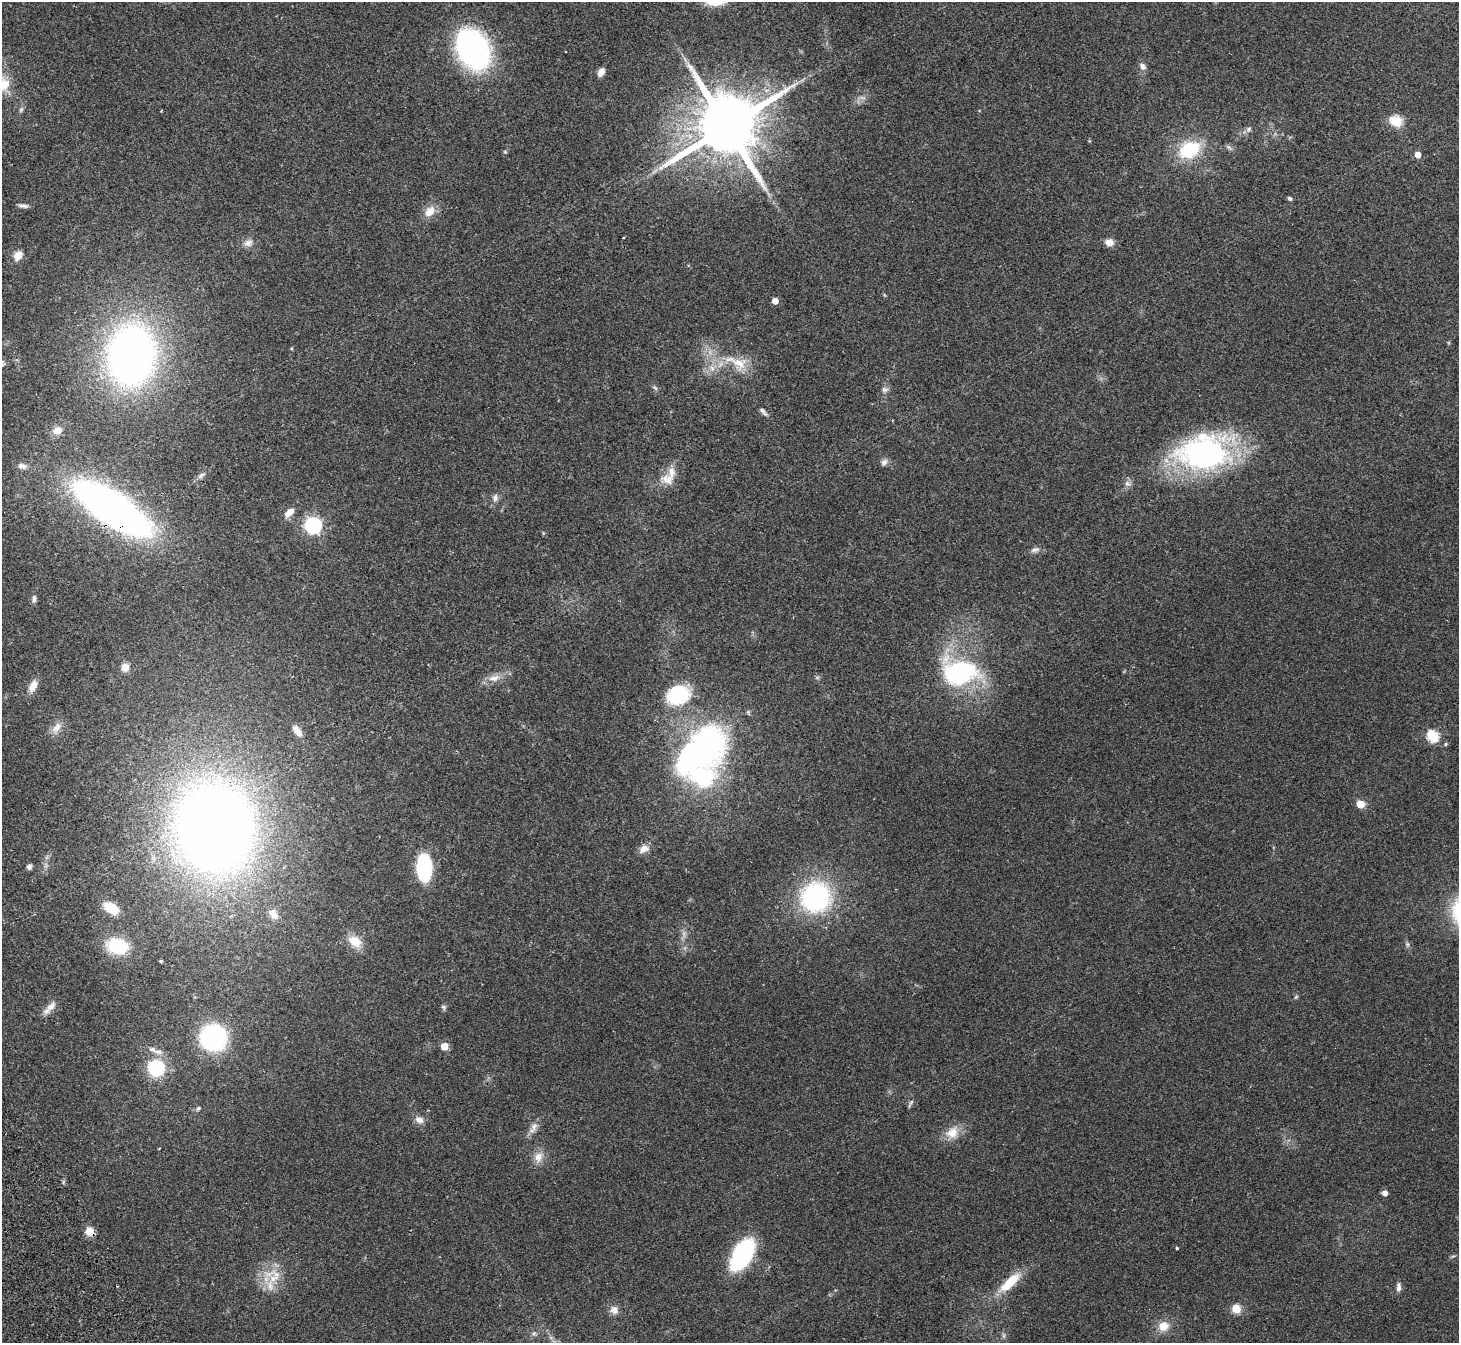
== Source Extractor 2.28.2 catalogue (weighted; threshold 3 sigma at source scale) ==
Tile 7 of 4 x 4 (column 3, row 2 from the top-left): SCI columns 2966-4422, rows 2880-4220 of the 5934 x 5893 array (HDU 1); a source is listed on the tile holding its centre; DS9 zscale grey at full resolution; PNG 1461 x 1345 px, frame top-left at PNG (2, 2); no overlay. Shown black and unused: <1% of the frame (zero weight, under 2 of 3 exposures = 3% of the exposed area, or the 3 px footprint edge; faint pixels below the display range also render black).
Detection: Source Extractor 2.28.2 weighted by HDU 2 'WHT'; one run over the whole footprint, this tile lists its part. Background 0.141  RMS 0.0088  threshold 0.0394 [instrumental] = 3 sigma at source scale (4.5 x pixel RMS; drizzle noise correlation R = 1.50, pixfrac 1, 0.05/0.05 arcsec/px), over >= 5 px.
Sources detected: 89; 1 too faint to see at this stretch — not listed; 2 inside a brighter listed object's ellipse — not listed separately; the other 86 listed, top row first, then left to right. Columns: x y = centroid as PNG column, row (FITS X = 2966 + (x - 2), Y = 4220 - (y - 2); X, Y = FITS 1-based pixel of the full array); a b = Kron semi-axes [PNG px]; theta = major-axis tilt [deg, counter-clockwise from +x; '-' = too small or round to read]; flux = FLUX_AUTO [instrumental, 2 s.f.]
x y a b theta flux
473 50 27 20 -61 330
1142 66 10 8 -49 4.2
601 72 9 6 61 5.2
4 84 18 17 - 19
862 98 14 4 1 3
21 109 8 5 63 2
1396 121 17 13 -25 15
726 126 20 17 31 8700
1248 129 8 7 - 2.4
1229 147 9 5 -38 2.1
1189 150 22 16 27 50
505 152 5 4 - 1
1418 154 5 4 - 9
655 171 11 3 39 2.6
1290 198 5 4 - 2.2
23 206 12 5 -6 3.1
430 211 18 12 50 9.8
1109 242 9 8 - 6.8
248 243 12 10 17 5.4
18 255 13 9 52 7.8
775 301 5 5 - 9.1
131 356 43 33 84 590
739 363 23 16 -29 20
712 368 9 7 -85 4.7
655 388 9 4 -44 1.8
885 390 9 8 - 3.2
763 412 15 5 -50 3
57 431 12 9 27 7.1
1204 453 46 31 7 260
884 462 10 8 53 3.3
22 466 11 7 -12 4.4
201 476 11 5 43 2.7
668 480 21 14 -9 12
1128 484 10 7 -24 3.4
495 498 9 7 82 3.9
112 508 52 19 -33 710
289 512 12 7 42 7.5
313 525 7 7 - 250
1035 550 14 7 15 3.5
34 599 11 5 83 2.7
125 667 11 10 - 6.2
960 672 31 23 -4 130
494 678 16 9 6 8.1
33 686 16 9 64 8.3
678 695 25 19 22 56
56 728 18 9 52 7.7
297 731 16 8 -55 7
1433 736 6 6 - 80
1446 744 5 5 - 1.2
700 751 58 31 42 300
1360 804 5 5 - 23
215 827 77 68 -79 1100
644 849 14 9 28 6.3
29 867 7 6 - 2.6
424 868 22 12 -88 83
816 897 25 25 - 150
111 908 14 8 -33 22
273 914 16 11 -58 8.5
355 941 18 13 -35 14
1407 944 7 5 -47 1.8
117 946 22 16 -12 40
161 961 4 3 - 1.2
1296 997 6 5 - 1.3
51 1007 18 9 48 7.1
443 1007 7 5 -21 1.7
213 1038 20 19 - 140
444 1046 5 5 - 18
152 1050 12 7 -25 4.9
156 1068 16 16 - 46
910 1103 13 2 57 1.4
198 1108 6 4 48 1.5
419 1120 12 9 -25 5.5
534 1126 13 9 75 5.6
952 1133 20 15 46 13
538 1157 15 11 80 8.9
1385 1193 5 5 - 5.5
89 1231 9 8 - 11
1177 1248 3 3 - 1.1
742 1255 24 13 60 140
273 1278 22 13 -66 19
1010 1282 31 11 42 26
1398 1287 10 6 85 3.7
1236 1309 10 10 - 9.7
614 1310 11 10 - 5.4
1163 1326 13 12 - 12
534 1333 6 5 - 1.7
Overlapping masked pixels (flux is a lower limit): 2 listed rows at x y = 112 508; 89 1231
Isophote crosses this tile's border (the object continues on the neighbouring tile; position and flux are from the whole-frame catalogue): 1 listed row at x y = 4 84